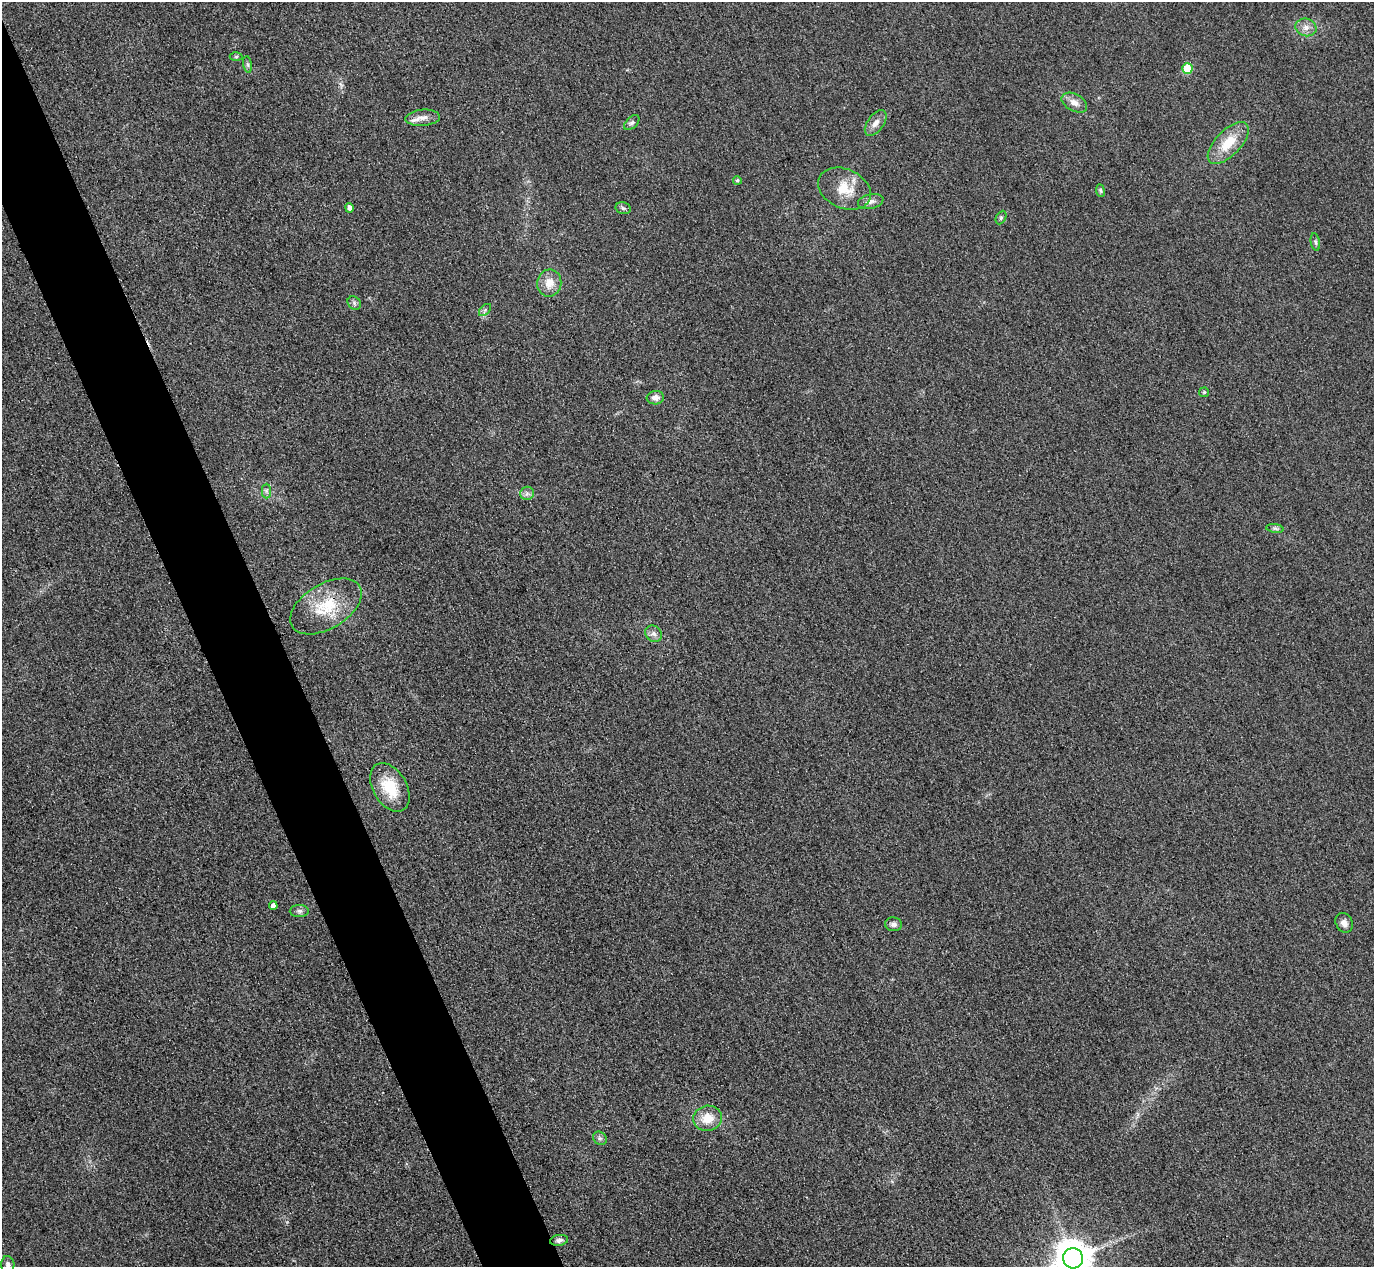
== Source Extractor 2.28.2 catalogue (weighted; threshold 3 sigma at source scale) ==
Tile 11 of 4 x 4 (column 3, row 3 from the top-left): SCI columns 2773-4144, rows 1568-2832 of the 5546 x 5533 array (HDU 1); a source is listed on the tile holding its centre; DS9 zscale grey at full resolution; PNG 1376 x 1269 px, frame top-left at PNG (2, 2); each listed source drawn as its Kron ellipse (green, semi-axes under 4 px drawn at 4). Shown black and unused: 5% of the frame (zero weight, under 3 of 4 exposures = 3% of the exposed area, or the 3 px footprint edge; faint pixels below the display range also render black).
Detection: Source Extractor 2.28.2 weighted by HDU 2 'WHT'; one run over the whole footprint, this tile lists its part. Background 0.133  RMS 0.019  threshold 0.0847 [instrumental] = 3 sigma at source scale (4.5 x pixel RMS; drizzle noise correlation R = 1.50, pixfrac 1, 0.05/0.05 arcsec/px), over >= 5 px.
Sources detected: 37; all 37 listed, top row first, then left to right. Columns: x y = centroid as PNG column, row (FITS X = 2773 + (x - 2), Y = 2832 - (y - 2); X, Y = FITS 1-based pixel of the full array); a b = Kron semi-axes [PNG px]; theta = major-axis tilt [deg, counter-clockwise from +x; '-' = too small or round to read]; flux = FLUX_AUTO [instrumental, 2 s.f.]
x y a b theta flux
1306 27 11 8 -16 12
236 57 6 4 1 2.7
248 64 8 4 -81 3.8
1187 68 5 5 - 43
1074 103 14 8 -29 14
423 118 17 8 4 15
632 123 9 5 44 4.9
876 123 15 8 54 13
1228 143 26 12 46 49
737 180 4 4 - 2.9
844 189 28 19 -24 48
1100 190 6 4 -83 2.7
871 201 13 7 13 9.2
349 208 5 4 - 9
623 208 8 5 -14 4.3
1001 218 7 5 63 3.5
1315 242 9 4 -79 3.8
549 283 13 12 - 24
354 303 7 6 - 4.6
485 310 7 4 45 3.4
1204 392 5 4 - 2.5
655 398 9 6 4 12
266 491 7 4 -90 4.3
527 493 7 6 - 5.9
1275 528 9 4 -8 4.4
326 606 39 22 31 84
654 634 9 7 -43 8.2
390 787 26 17 -59 61
273 906 4 4 - 7.8
299 911 9 6 0 5.9
1344 923 10 8 -64 11
893 924 8 7 - 6.7
707 1118 14 12 15 35
600 1138 7 6 - 4.4
559 1240 9 5 8 5.3
1073 1258 10 10 - 4700
8 1265 8 6 -86 6.3
Overlapping masked pixels (flux is a lower limit): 1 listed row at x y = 326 606
Isophote crosses this tile's border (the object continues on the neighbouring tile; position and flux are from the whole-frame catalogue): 2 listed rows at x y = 1073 1258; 8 1265